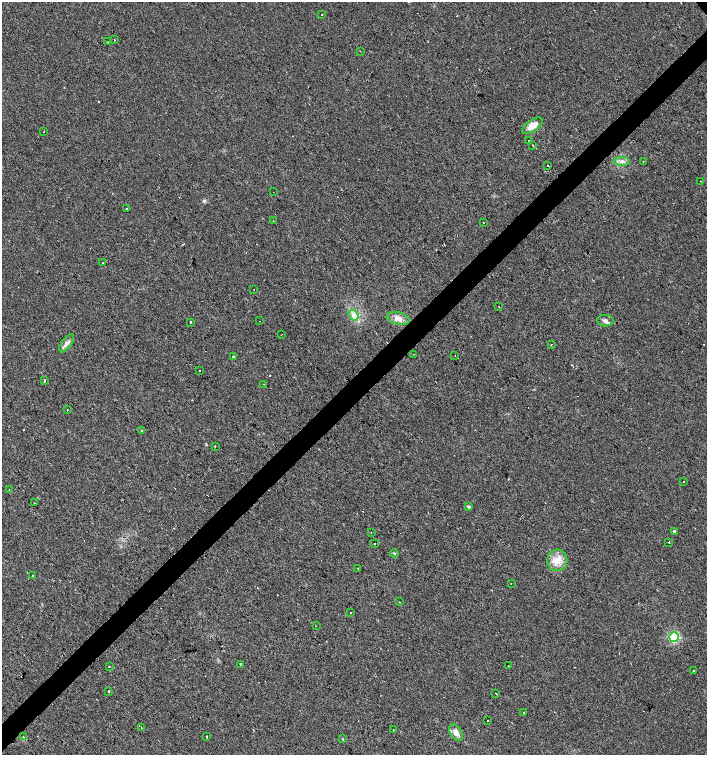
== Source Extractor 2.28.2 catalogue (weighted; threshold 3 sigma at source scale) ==
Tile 7 of 4 x 4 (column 3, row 2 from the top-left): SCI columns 3029-4437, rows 3009-4513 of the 5995 x 6021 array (HDU 1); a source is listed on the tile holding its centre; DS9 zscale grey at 2 x 2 block average (1 PNG px = mean of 2 x 2 image px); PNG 709 x 757 px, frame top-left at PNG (2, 2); each listed source drawn as its Kron ellipse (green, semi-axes under 4 px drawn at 4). Shown black and unused: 4% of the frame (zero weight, under 2 of 3 exposures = <1% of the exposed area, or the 3 px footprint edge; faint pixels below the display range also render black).
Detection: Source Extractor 2.28.2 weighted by HDU 2 'WHT'; one run over the whole footprint, this tile lists its part. Background 0.0249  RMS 0.0061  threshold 0.0274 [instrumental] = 3 sigma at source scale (4.5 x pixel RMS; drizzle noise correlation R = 1.50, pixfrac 1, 0.0396/0.0396 arcsec/px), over >= 5 px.
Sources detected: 94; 26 cosmic-ray / hot-pixel residue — neither listed nor drawn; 1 inside a brighter listed object's ellipse — not listed separately; the other 67 listed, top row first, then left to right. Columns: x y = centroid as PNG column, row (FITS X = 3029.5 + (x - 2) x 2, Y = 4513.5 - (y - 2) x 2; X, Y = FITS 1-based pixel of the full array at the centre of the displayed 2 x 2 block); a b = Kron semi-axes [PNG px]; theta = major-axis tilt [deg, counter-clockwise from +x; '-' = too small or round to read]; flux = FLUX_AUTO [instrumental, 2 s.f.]
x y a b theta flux
322 15 2 2 - 3.5
114 40 2 2 - 2.7
108 42 2 2 - 4.3
360 51 2 2 - 0.79
532 126 12 5 34 13
44 132 2 2 - 1.3
529 141 2 2 - 17
533 145 2 2 - 10
622 161 8 4 -2 5.5
643 161 2 2 - 1.3
548 166 2 2 - 3.3
701 181 2 2 - 2
273 192 2 2 - 0.58
126 209 2 2 - 2.2
273 220 2 2 - 0.9
484 223 2 2 - 2.8
102 263 2 2 - 3.8
254 289 2 2 - 1.9
499 306 2 2 - 1.9
353 315 6 4 -55 5.4
398 319 12 6 -11 9.1
260 321 2 2 - 9.6
605 321 8 5 -3 5.2
190 322 2 2 - 4.1
282 334 2 2 - 0.48
67 343 10 5 52 5.9
551 345 2 2 - 2.1
414 354 2 2 - 0.62
455 355 2 2 - 1.7
233 356 2 2 - 14
200 371 2 2 - 1.2
45 381 2 2 - 2.3
263 384 2 2 - 0.55
67 410 2 2 - 0.6
142 431 2 2 - 4.5
215 446 2 2 - 0.97
684 481 2 2 - 4.5
9 490 2 2 - 0.91
35 503 2 2 - 0.79
468 506 4 3 - 2.4
674 531 2 2 - 21
371 533 2 2 - 0.66
669 542 2 2 - 5.5
375 543 2 2 - 5.4
394 553 4 3 - 1.4
557 560 10 10 - 16
358 568 2 2 - 1.3
32 576 2 2 - 12
511 583 2 2 - 0.89
400 602 2 2 - 0.62
351 612 2 2 - 1.2
316 626 2 2 - 0.91
674 637 5 4 - 84
240 664 2 2 - 3.3
109 666 2 2 - 3.1
508 666 2 2 - 6
693 671 2 2 - 7.1
108 691 2 2 - 14
496 693 2 2 - 2
523 713 2 2 - 2.1
487 720 2 2 - 9.1
141 728 2 2 - 0.75
393 730 2 2 - 3.6
456 733 9 5 -55 8.8
207 736 2 2 - 1.4
23 737 2 2 - 3.2
343 739 2 2 - 4.9
Diffuse or blended objects may show on this block-average render without a row.